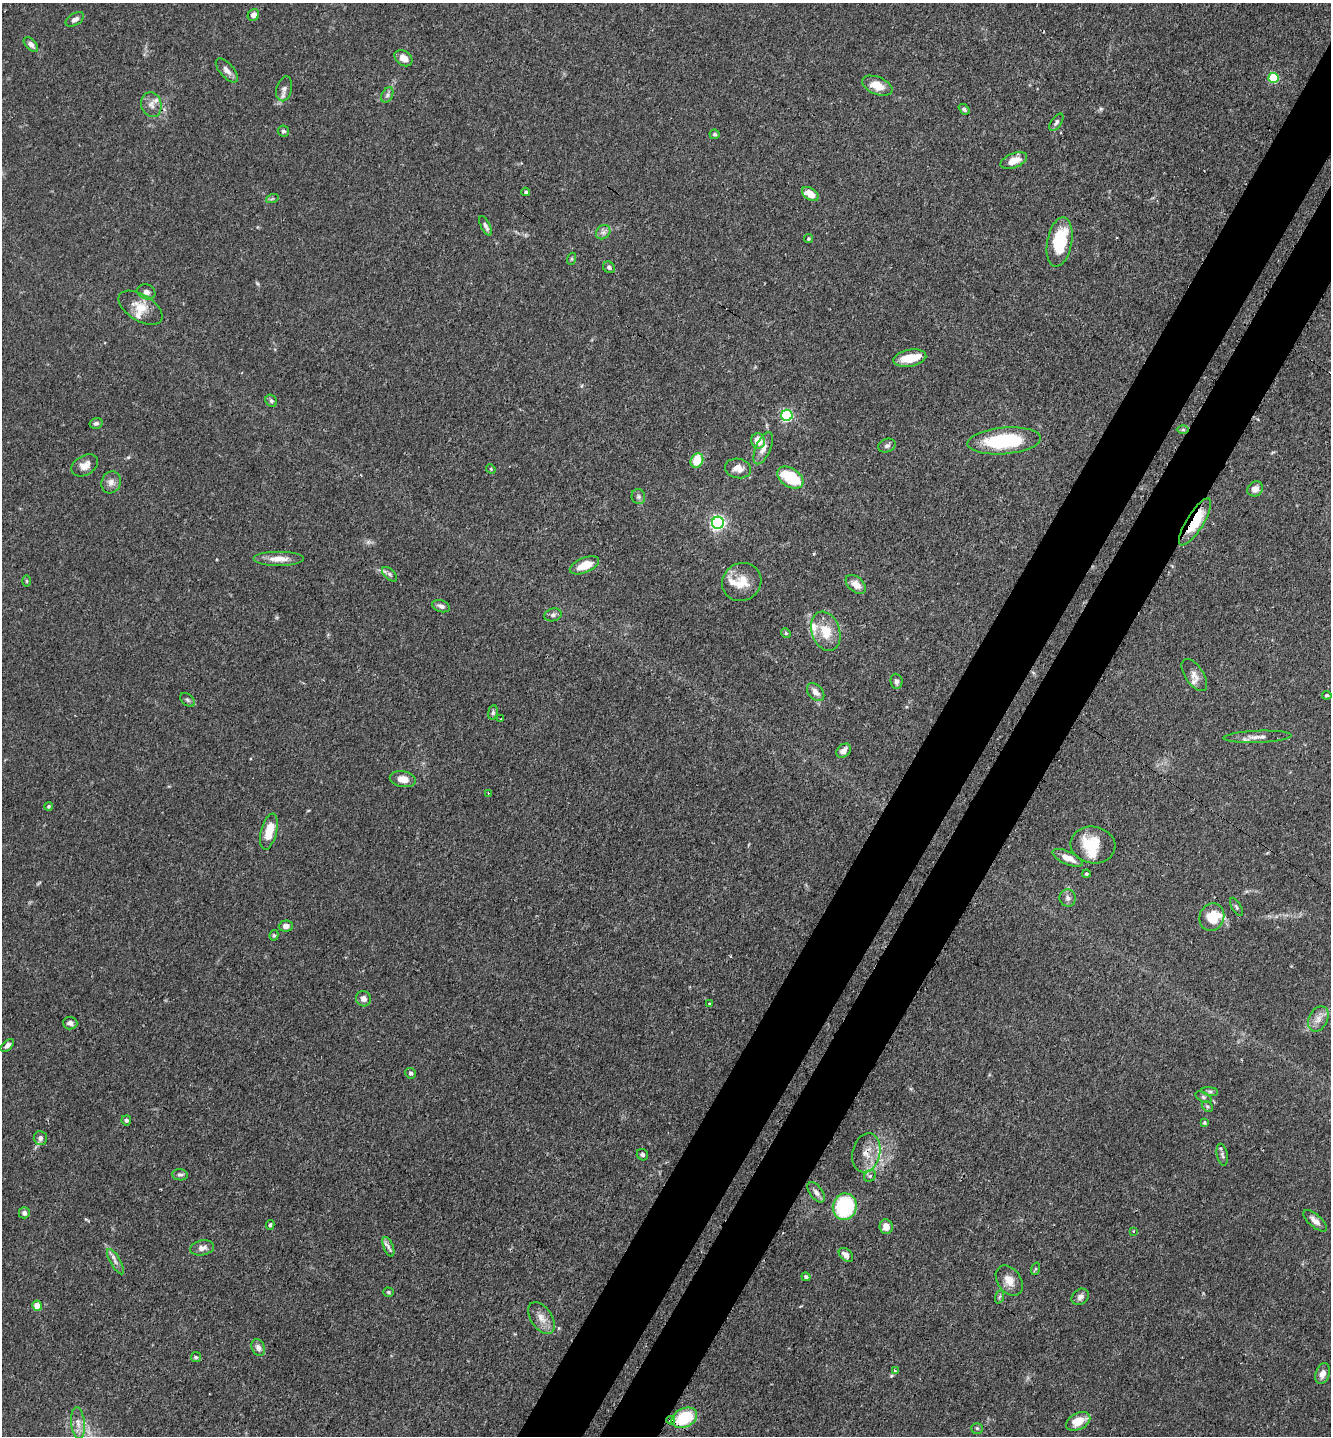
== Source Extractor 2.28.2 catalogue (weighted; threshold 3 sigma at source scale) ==
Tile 10 of 4 x 4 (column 2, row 3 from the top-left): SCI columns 1563-2891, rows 1528-2961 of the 5929 x 5919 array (HDU 1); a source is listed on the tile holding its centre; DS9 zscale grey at full resolution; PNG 1333 x 1438 px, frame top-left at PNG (2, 3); each listed source drawn as its Kron ellipse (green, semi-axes under 4 px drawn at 4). Shown black and unused: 8% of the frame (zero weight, under 3 of 4 exposures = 9% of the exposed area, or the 3 px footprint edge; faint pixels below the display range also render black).
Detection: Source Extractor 2.28.2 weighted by HDU 2 'WHT'; one run over the whole footprint, this tile lists its part. Background 0.0893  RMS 0.0038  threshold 0.0171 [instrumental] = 3 sigma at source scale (4.5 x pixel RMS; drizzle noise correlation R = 1.50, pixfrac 1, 0.05/0.05 arcsec/px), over >= 5 px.
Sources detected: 130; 2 inside a brighter object's white glare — neither listed nor drawn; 7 inside a brighter listed object's ellipse — not listed separately; the other 121 listed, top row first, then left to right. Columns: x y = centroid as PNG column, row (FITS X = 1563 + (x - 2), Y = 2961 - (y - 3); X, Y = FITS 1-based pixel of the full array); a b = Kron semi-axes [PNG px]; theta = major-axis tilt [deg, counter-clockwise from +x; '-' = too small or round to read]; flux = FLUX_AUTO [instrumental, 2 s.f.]
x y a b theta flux
253 15 6 5 - 2.1
75 19 10 5 31 1.8
31 44 9 5 -46 1.7
403 58 10 7 -35 3.4
227 70 15 7 -49 2.2
1274 78 5 5 - 23
877 86 16 8 -22 5.9
284 89 12 7 76 1.8
387 95 8 5 61 0.99
151 105 13 10 -75 2.9
964 109 6 4 -41 0.87
1056 122 10 5 55 1
283 131 6 5 - 0.86
715 134 5 5 - 0.73
1014 161 14 7 21 4.2
526 192 4 4 - 0.79
810 194 9 6 -33 4.8
272 199 6 4 19 0.48
486 226 10 4 -63 1.2
603 232 8 6 44 1.4
808 239 4 4 - 0.5
1060 242 25 12 79 19
571 259 6 4 71 0.46
609 267 6 5 - 0.94
146 292 9 7 -21 1.9
140 308 24 13 -32 6.3
910 358 17 8 11 6.8
271 401 6 5 - 0.8
787 415 5 5 - 49
96 423 7 5 13 0.91
1183 429 6 4 0 0.6
758 441 8 7 - 5.6
1004 441 37 13 5 29
887 446 9 6 21 1.3
763 448 17 7 66 3
697 460 7 6 - 9.8
85 465 14 9 29 3.4
738 468 13 9 -12 3.2
491 469 5 4 - 0.42
790 478 14 9 -32 15
111 482 11 9 71 2.3
1255 489 8 7 - 2.5
638 497 7 6 - 1
1195 522 27 8 58 14
718 523 6 6 - 110
279 559 25 7 0 4.4
584 565 15 7 22 6.6
389 574 9 5 -44 1
27 581 6 4 -89 0.49
742 582 20 18 35 7.5
856 584 12 7 -40 3.6
441 606 9 5 -19 1.5
553 615 9 6 18 1.1
826 631 20 14 -71 8.4
786 633 5 4 - 0.47
1194 675 18 9 -56 2.8
896 681 8 6 -85 1.3
816 692 10 7 -48 2.6
1327 695 5 3 - 0.63
187 700 8 5 -41 0.86
493 712 7 5 81 0.78
501 719 3 2 - 0.32
1257 737 34 6 2 3.3
844 751 8 6 42 2
403 779 13 8 -11 3.7
488 793 3 2 - 0.3
49 806 4 4 - 0.55
269 832 18 7 76 8
1093 845 22 18 -9 12
1068 858 16 6 -24 4.2
1086 874 4 3 - 0.55
1068 898 8 8 - 1.4
1236 907 10 4 -61 0.69
1212 917 14 12 66 9
286 926 7 5 4 1.8
274 935 5 4 - 0.6
363 999 8 7 - 2.1
710 1003 3 3 - 0.66
1318 1019 13 9 64 3
70 1023 7 6 - 1.5
7 1045 8 4 43 1.3
411 1073 5 5 - 0.86
1210 1091 8 4 -8 0.76
1203 1097 8 5 -27 0.87
1207 1106 6 4 -44 0.57
126 1120 5 4 - 0.77
1204 1122 4 4 - 0.61
40 1138 7 6 - 1.5
866 1153 20 13 76 5.8
642 1155 6 5 - 0.79
1222 1155 11 5 -78 1.1
180 1175 8 5 -7 0.9
870 1176 6 5 - 0.81
816 1192 12 6 -52 1.7
845 1207 13 12 - 34
24 1213 5 5 - 1.4
1315 1221 15 6 -41 2.4
270 1225 5 4 - 0.62
886 1227 7 6 - 3.6
1133 1231 3 3 - 0.4
388 1247 10 5 -68 1.4
202 1248 12 7 12 2.2
846 1255 8 5 -42 2.5
115 1262 14 5 -61 1.7
1035 1269 6 4 71 0.49
806 1277 4 3 - 0.69
1009 1281 16 11 -53 4
388 1292 5 4 - 0.51
999 1297 7 4 70 0.64
1080 1297 9 7 37 1.6
37 1306 5 4 - 6.8
541 1318 18 10 -57 3.9
258 1347 9 6 -67 1.7
196 1357 5 5 - 0.63
895 1371 4 3 - 1.2
1323 1374 11 7 71 2.6
684 1418 13 9 26 17
671 1420 4 4 - 1.8
1078 1421 13 8 27 5.9
78 1423 16 7 -84 3
977 1428 5 5 - 0.63
Overlapping masked pixels (flux is a lower limit): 3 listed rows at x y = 1195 522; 866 1153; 671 1420